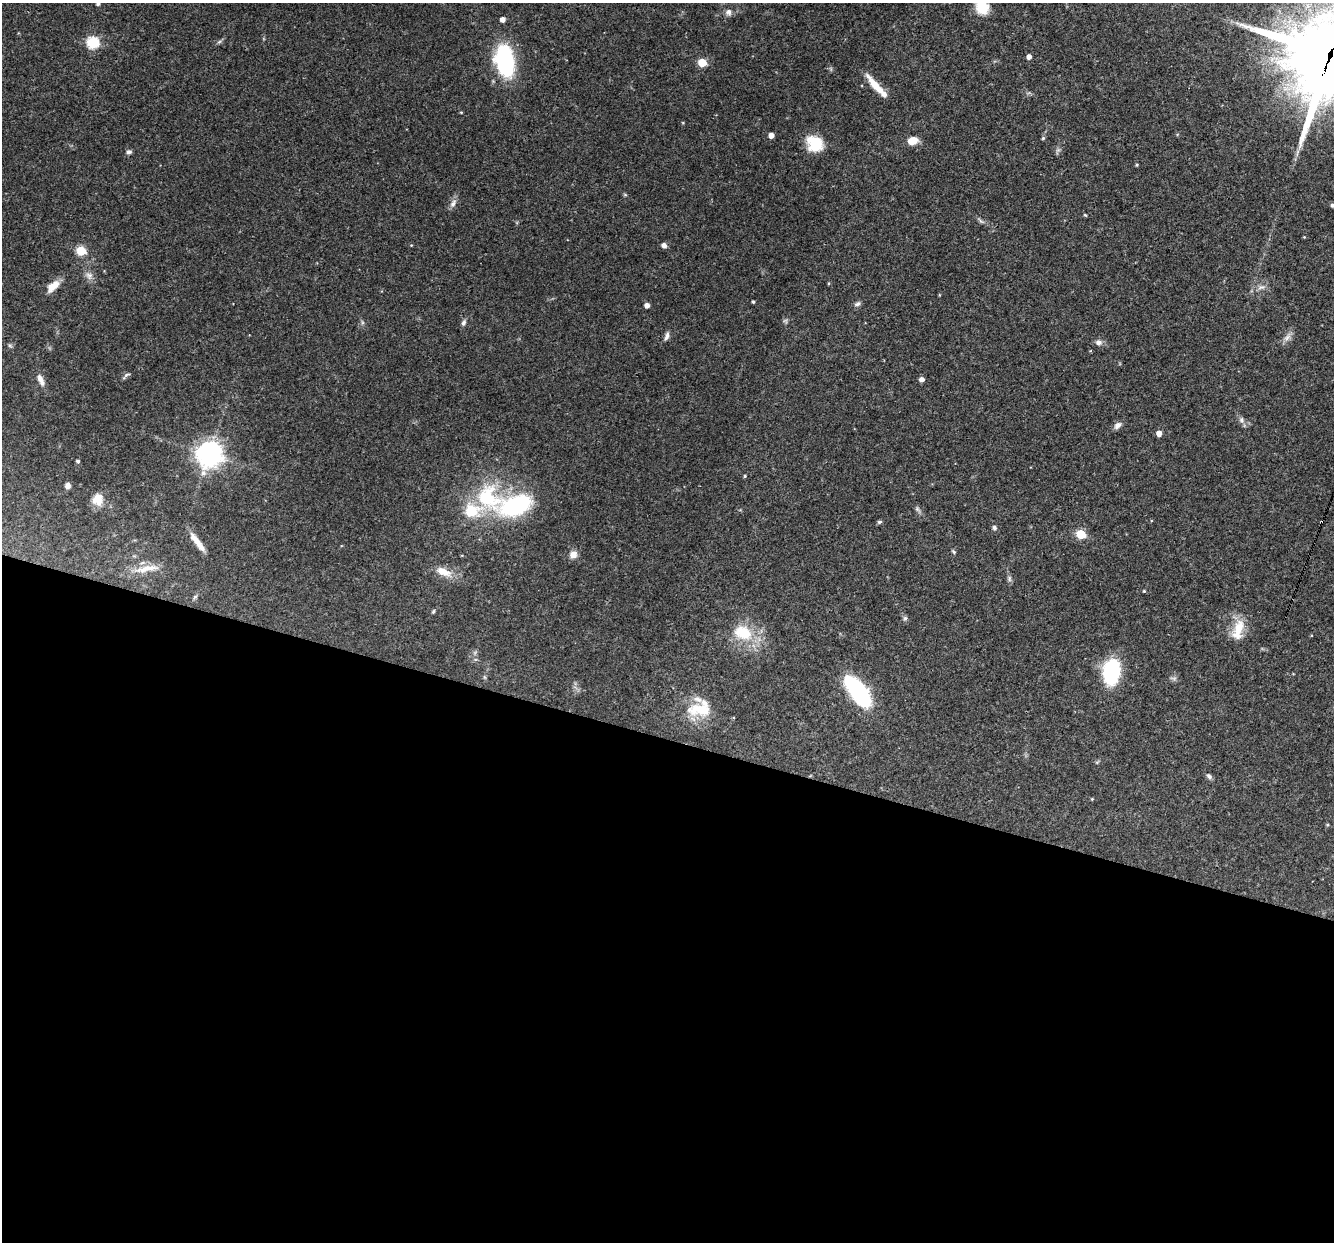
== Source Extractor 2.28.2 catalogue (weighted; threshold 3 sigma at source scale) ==
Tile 14 of 4 x 4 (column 2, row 4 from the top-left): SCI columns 1333-2664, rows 257-1496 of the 5329 x 5346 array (HDU 1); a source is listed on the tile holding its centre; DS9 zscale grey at full resolution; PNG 1336 x 1244 px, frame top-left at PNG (2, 3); no overlay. Shown black and unused: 41% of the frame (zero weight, under 3 of 4 exposures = <1% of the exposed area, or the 3 px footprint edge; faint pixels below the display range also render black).
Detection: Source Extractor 2.28.2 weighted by HDU 2 'WHT'; one run over the whole footprint, this tile lists its part. Background 0.0579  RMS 0.0033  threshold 0.0147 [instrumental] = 3 sigma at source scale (4.5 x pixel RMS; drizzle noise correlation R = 1.50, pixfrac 1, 0.05/0.05 arcsec/px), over >= 5 px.
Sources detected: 75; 2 too faint to see at this stretch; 1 cosmic-ray / hot-pixel residue — not listed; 2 inside a brighter listed object's ellipse — not listed separately; the other 70 listed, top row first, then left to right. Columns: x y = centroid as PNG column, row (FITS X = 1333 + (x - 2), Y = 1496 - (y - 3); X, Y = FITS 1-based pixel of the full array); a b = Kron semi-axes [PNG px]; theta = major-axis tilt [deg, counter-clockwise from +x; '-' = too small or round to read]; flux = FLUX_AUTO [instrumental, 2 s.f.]
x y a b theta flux
98 4 4 4 - 0.81
982 7 13 12 - 8.1
728 12 9 8 - 1.3
502 19 4 4 - 2.1
219 42 7 4 19 0.59
93 43 6 6 - 34
1330 54 38 31 63 3400
1029 57 4 4 - 1.7
505 61 31 16 -80 37
702 62 5 5 - 11
876 86 32 7 -48 5.7
461 112 4 3 - 0.27
771 135 4 4 - 2.4
1043 138 5 5 - 0.45
912 141 10 7 17 4.8
815 144 17 15 -41 10
129 152 6 5 - 0.93
1137 165 4 3 - 0.39
625 195 6 3 -19 0.36
453 203 13 7 65 1.6
1332 205 5 5 - 0.71
1085 215 5 3 - 0.33
1304 237 3 3 - 0.23
411 245 3 3 - 0.24
664 245 5 4 - 1.8
81 251 5 5 - 17
89 276 11 9 -48 1.8
53 286 19 9 42 3.7
1261 287 12 6 11 1.5
753 302 4 3 - 0.4
857 304 10 5 28 0.89
647 305 4 4 - 1.7
463 323 8 5 64 0.88
667 336 12 5 73 1.2
1287 337 14 6 45 1.8
1098 342 8 6 -7 1.4
126 375 10 4 26 0.75
921 379 5 4 - 1.5
41 380 16 6 -66 2.2
1241 420 8 6 89 0.98
1117 425 11 7 44 1.4
1159 433 5 4 - 2.5
209 454 9 8 - 280
78 461 4 3 - 0.64
745 476 4 3 - 0.36
68 485 5 5 - 1.6
488 497 39 30 -52 27
97 499 15 13 72 3.9
516 505 28 16 20 39
917 509 6 4 18 0.52
879 522 6 4 15 0.56
994 528 6 5 - 0.71
1081 534 5 5 - 16
197 541 24 7 -53 4.2
953 552 6 4 -54 0.46
573 554 8 7 - 2.5
146 569 39 9 10 5.5
443 572 17 9 -23 4.6
1009 578 8 6 -90 0.81
1144 591 4 3 - 0.3
195 597 6 5 - 0.56
433 611 5 4 - 0.43
905 618 7 6 - 0.68
1238 630 30 13 76 7.1
743 632 28 20 -22 12
1112 672 21 13 83 33
858 691 32 12 -53 45
703 710 32 20 0 12
1209 776 8 6 -41 0.86
1092 799 4 3 - 0.28
Overlapping masked pixels (flux is a lower limit): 1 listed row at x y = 1330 54
Isophote crosses this tile's border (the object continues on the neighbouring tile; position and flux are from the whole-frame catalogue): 4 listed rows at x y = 98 4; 982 7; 1330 54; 1332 205